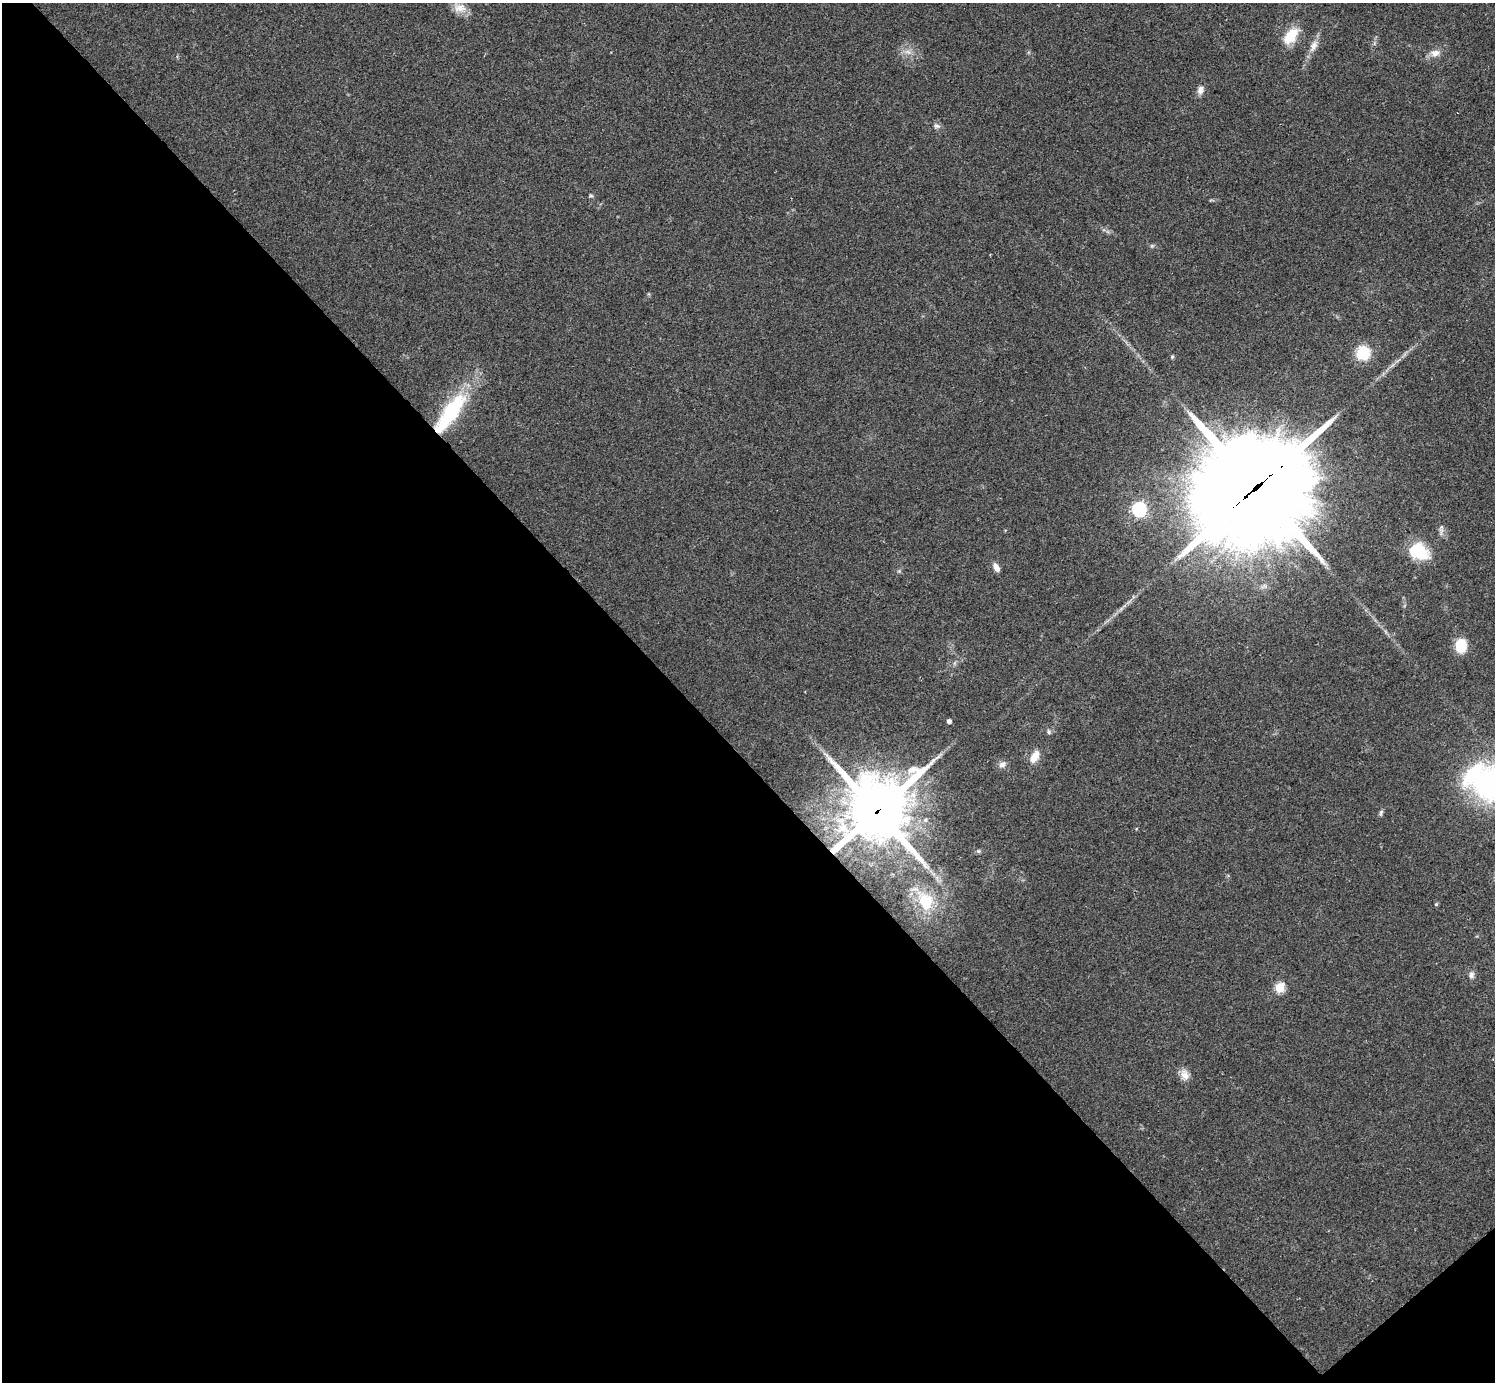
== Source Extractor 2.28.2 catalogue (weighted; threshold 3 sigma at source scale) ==
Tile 14 of 4 x 4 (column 2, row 4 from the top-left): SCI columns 1494-2986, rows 157-1536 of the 5974 x 5972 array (HDU 1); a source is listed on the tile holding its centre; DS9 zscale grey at full resolution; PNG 1497 x 1384 px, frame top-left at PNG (2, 3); no overlay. Shown black and unused: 46% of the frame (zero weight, under 2 of 3 exposures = <1% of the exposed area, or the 3 px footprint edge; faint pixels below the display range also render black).
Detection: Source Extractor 2.28.2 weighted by HDU 2 'WHT'; one run over the whole footprint, this tile lists its part. Background 0.0473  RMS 0.0066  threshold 0.0298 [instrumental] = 3 sigma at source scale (4.5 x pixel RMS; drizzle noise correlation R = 1.50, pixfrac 1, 0.05/0.05 arcsec/px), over >= 5 px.
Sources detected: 33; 1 inside a brighter object's white glare — not listed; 2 inside a brighter listed object's ellipse — not listed separately; the other 30 listed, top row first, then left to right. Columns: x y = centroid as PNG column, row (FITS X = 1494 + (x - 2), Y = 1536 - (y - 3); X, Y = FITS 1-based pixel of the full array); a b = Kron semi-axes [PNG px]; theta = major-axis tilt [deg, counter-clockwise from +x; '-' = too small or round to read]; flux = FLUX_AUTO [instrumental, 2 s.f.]
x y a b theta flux
460 8 18 11 3 6.6
1291 36 24 13 50 14
1313 46 17 9 67 5.4
908 52 9 6 -24 3.1
1435 53 12 9 13 4.7
1200 90 12 7 75 3.5
937 126 9 6 -1 1.9
591 195 6 4 -28 0.95
1363 353 13 12 - 22
1172 357 5 5 - 0.85
452 411 53 18 53 54
1257 486 44 32 38 16000
1139 509 6 6 - 150
1441 527 9 4 85 1.6
1418 552 23 19 -38 21
996 568 9 6 -58 4.1
1461 646 11 9 87 21
949 721 4 4 - 2.6
1049 732 7 5 -36 1.4
1034 757 14 8 56 8.5
1002 764 10 7 28 3
1491 784 34 32 45 140
877 811 23 21 54 4000
1381 812 9 4 64 1.3
978 851 6 5 - 1.1
926 902 20 17 -69 22
1436 904 5 4 - 0.78
1471 975 9 7 80 2.4
1280 988 5 5 - 37
1184 1075 14 11 -63 5.3
Overlapping masked pixels (flux is a lower limit): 3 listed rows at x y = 452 411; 1257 486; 877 811
Isophote crosses this tile's border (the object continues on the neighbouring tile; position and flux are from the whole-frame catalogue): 1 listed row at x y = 1491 784